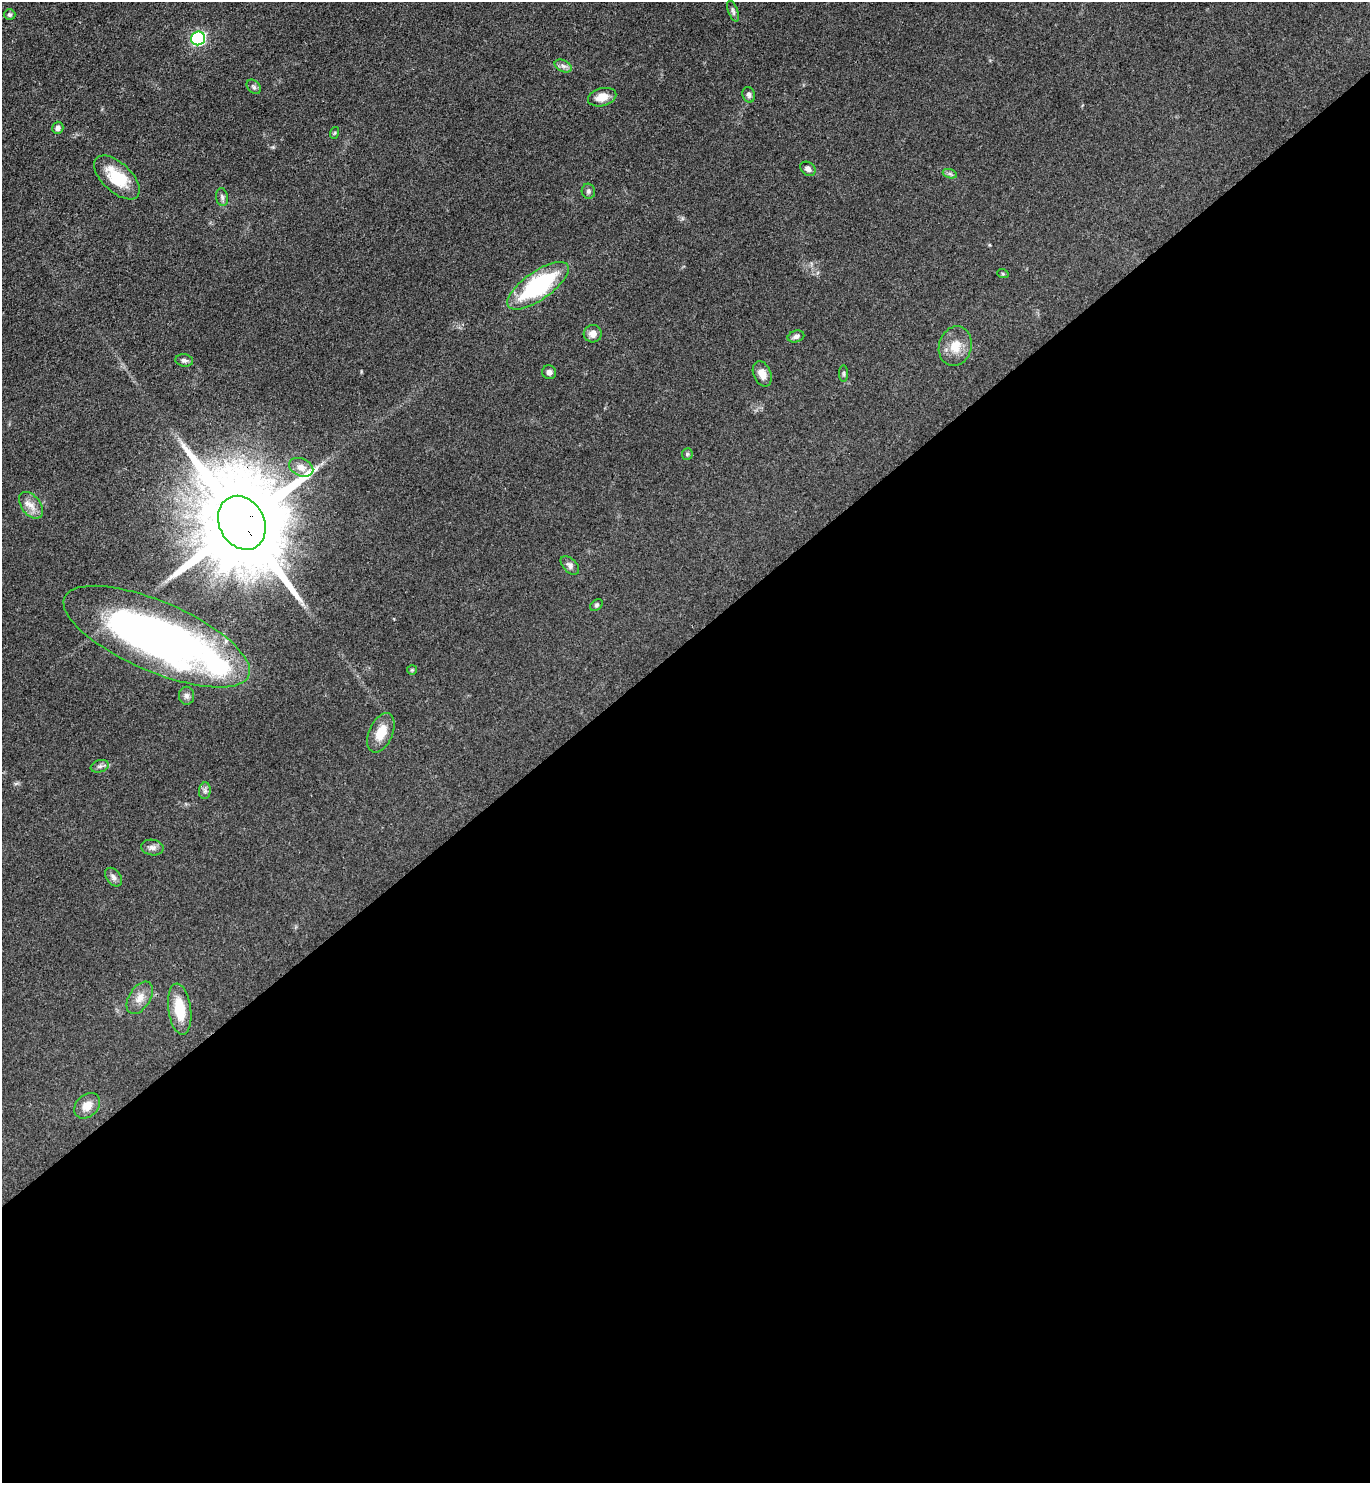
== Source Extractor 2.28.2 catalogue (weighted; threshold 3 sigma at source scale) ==
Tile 15 of 4 x 4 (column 3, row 4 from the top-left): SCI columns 2891-4258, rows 4-1484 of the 5924 x 5929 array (HDU 1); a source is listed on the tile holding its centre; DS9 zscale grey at full resolution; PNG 1372 x 1485 px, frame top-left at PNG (2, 2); each listed source drawn as its Kron ellipse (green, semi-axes under 4 px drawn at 4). Shown black and unused: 57% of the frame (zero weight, under 3 of 4 exposures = <1% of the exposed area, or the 3 px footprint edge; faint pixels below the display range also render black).
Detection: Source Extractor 2.28.2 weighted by HDU 2 'WHT'; one run over the whole footprint, this tile lists its part. Background 0.0759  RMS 0.0061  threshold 0.0275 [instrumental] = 3 sigma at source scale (4.5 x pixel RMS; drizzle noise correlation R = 1.50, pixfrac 1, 0.05/0.05 arcsec/px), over >= 5 px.
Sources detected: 42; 1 inside a brighter object's white glare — neither listed nor drawn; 1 inside a brighter listed object's ellipse — not listed separately; the other 40 listed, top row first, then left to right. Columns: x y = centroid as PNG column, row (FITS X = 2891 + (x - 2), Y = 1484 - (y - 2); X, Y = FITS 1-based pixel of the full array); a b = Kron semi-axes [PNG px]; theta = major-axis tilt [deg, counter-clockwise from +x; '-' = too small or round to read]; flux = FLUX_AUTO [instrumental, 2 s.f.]
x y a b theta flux
733 11 11 4 -70 1.5
10 15 5 5 - 1.2
198 38 7 7 - 81
563 66 9 5 -25 2.2
254 87 8 6 -46 1.5
749 95 8 6 -73 1.6
602 97 14 9 15 6.6
58 128 6 5 - 2.3
334 133 6 4 70 0.77
808 169 8 6 -36 2.4
950 174 7 4 -19 1.2
117 177 28 14 -43 21
588 191 7 7 - 1.6
222 197 9 5 -80 1.7
1003 274 6 3 -19 0.72
538 286 36 14 35 67
593 334 9 8 - 4.3
796 336 8 5 16 2
955 346 20 16 74 11
184 360 9 6 -7 1.8
549 372 7 7 - 2.3
762 374 13 8 -68 5.6
844 374 8 4 -90 0.99
687 454 6 5 - 0.95
301 467 13 8 -24 4.6
31 505 15 9 -52 5.8
242 523 28 22 -61 13000
570 565 11 6 -45 2.3
596 605 7 5 40 1.1
157 637 100 35 -23 310
412 670 5 5 - 0.74
187 696 9 7 90 2.2
381 733 21 12 66 11
100 766 9 6 18 1.8
205 791 8 6 83 1.9
152 847 11 8 -9 2.9
113 877 10 7 -52 2.7
140 998 18 10 57 6.2
180 1009 25 11 -82 18
87 1106 14 11 44 6.6
Overlapping masked pixels (flux is a lower limit): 2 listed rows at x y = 242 523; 157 637